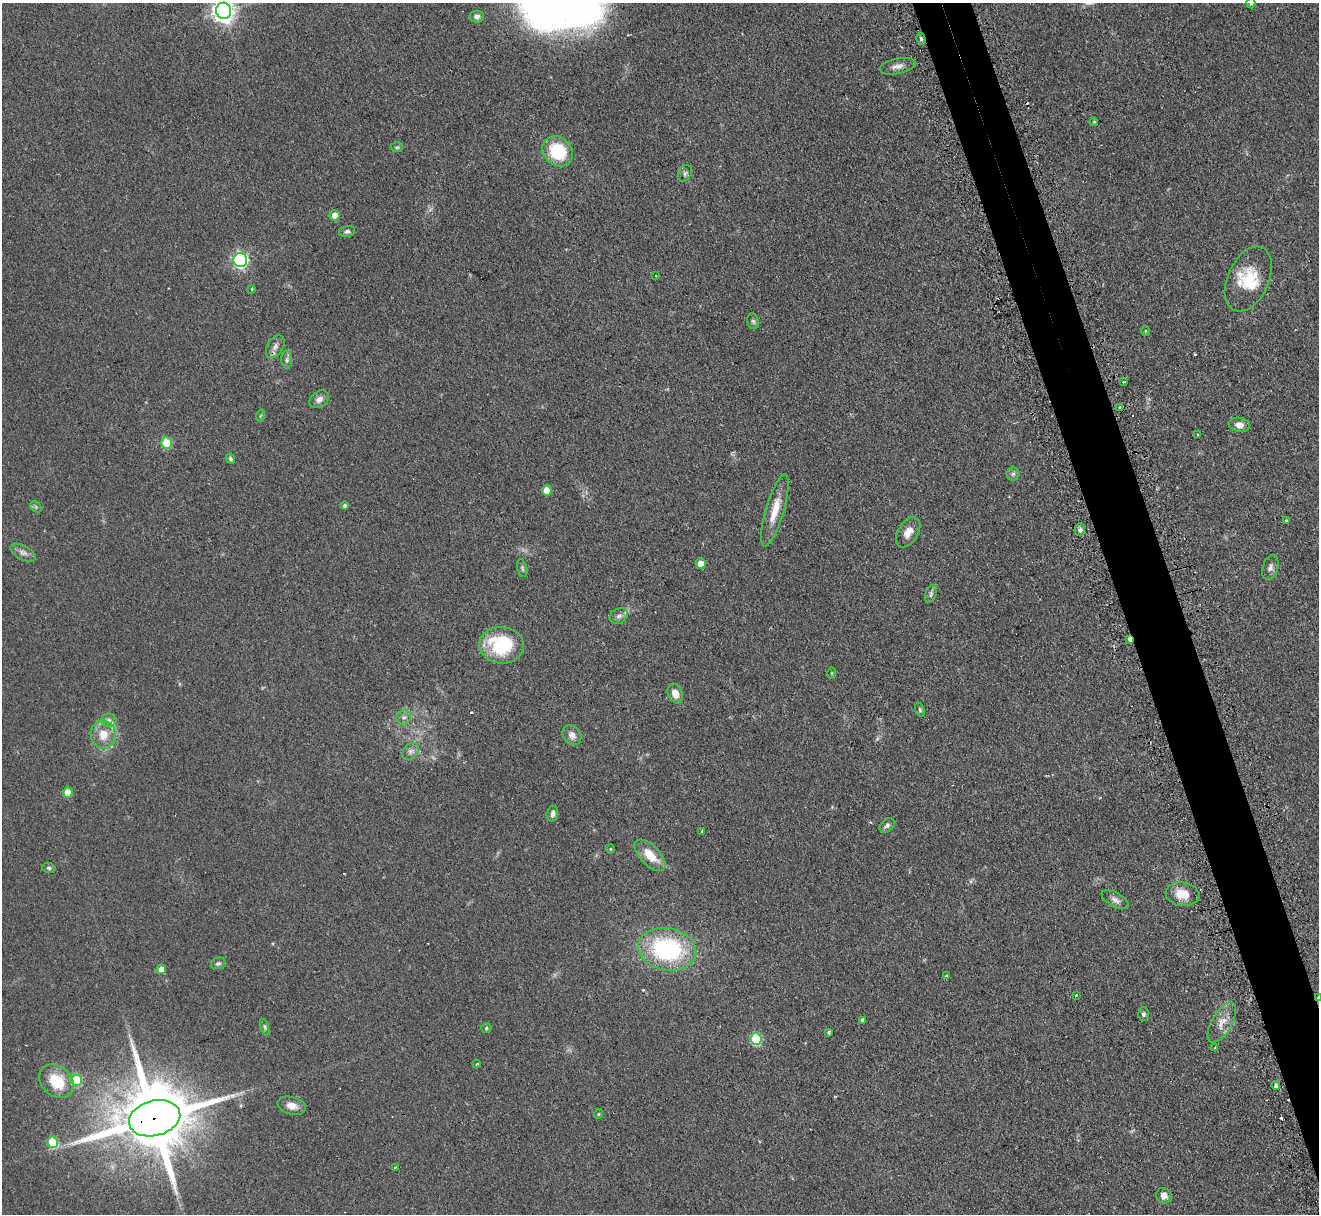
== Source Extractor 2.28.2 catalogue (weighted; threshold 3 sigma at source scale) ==
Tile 6 of 4 x 4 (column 2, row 2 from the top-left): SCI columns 1354-2670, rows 2597-3808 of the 5340 x 5316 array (HDU 1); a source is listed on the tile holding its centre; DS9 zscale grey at full resolution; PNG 1321 x 1216 px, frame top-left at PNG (2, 3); each listed source drawn as its Kron ellipse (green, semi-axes under 4 px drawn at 4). Shown black and unused: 4% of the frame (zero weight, under 2 of 3 exposures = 4% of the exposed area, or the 3 px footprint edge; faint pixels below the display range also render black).
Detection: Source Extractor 2.28.2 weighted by HDU 2 'WHT'; one run over the whole footprint, this tile lists its part. Background 0.0738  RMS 0.0062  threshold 0.0277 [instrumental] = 3 sigma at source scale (4.5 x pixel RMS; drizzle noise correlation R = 1.50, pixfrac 1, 0.05/0.05 arcsec/px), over >= 5 px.
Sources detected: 92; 1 inside a brighter object's white glare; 6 cosmic-ray / hot-pixel residue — neither listed nor drawn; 1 inside a brighter listed object's ellipse — not listed separately; the other 84 listed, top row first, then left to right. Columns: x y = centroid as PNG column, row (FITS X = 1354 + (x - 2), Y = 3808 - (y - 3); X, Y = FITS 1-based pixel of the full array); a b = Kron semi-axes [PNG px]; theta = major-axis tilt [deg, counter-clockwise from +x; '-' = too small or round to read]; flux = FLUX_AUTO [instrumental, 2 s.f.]
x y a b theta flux
1251 3 5 4 - 0.89
224 11 8 7 - 410
477 17 7 6 - 2.1
921 39 6 4 -74 1.1
898 66 18 7 12 3.7
1094 122 4 3 - 0.59
397 147 6 5 - 0.98
558 151 16 14 -43 31
685 173 9 6 57 1.6
335 215 5 5 - 7.2
347 231 8 5 11 1.6
240 260 7 7 - 120
656 276 2 2 - 0.54
1248 279 34 20 66 20
252 289 3 3 - 0.75
753 321 8 5 -73 1.3
1145 331 5 3 - 0.5
275 347 12 8 59 3.1
287 360 9 5 -85 1.6
1123 382 3 3 - 1.4
319 399 10 8 36 3.2
1120 407 3 3 - 0.99
260 416 6 4 70 0.71
1239 425 11 7 -8 4
1198 435 3 3 - 0.58
166 443 5 5 - 29
230 459 5 4 - 1.3
1013 474 6 6 - 1.5
547 490 5 5 - 10
345 505 4 4 - 1.3
36 507 6 5 - 1
775 510 37 9 74 11
1287 521 3 3 - 1.6
1080 530 6 5 - 1.7
908 532 17 10 58 6.1
23 553 14 7 -29 2.8
701 563 5 5 - 8.2
1270 567 13 7 72 2.7
522 568 9 5 -77 1.1
931 594 9 5 69 1.6
619 616 9 7 31 2.6
1129 639 4 2 - 6.3
501 645 22 18 -5 38
832 673 6 4 90 0.55
675 694 10 7 -69 5.5
920 710 7 4 -72 1
404 717 7 6 - 2.1
109 720 8 6 0 2.1
103 735 14 12 -88 9.8
572 735 10 8 -52 3.7
410 751 9 7 51 2.5
68 793 5 5 - 9.6
552 814 8 5 75 2.2
887 825 8 6 42 1.8
702 832 3 3 - 1.2
610 849 5 3 - 0.47
650 855 20 9 -46 12
49 868 7 5 -14 1.2
1182 894 17 12 -8 11
1115 900 15 7 -29 2.9
667 949 29 21 -11 73
218 963 7 5 17 1.4
161 969 5 4 - 6.1
946 976 3 2 - 0.69
1076 995 3 3 - 0.92
1318 998 4 3 - 1.9
1143 1014 6 5 - 1.4
862 1020 4 3 - 1.9
1222 1022 22 10 60 7.2
265 1027 8 4 -72 1.1
486 1028 5 5 - 0.84
829 1032 4 3 - 1.2
756 1039 6 5 - 47
1215 1047 3 2 - 0.92
476 1064 4 2 - 0.51
76 1080 5 5 - 25
56 1081 19 14 -42 19
1276 1086 4 3 - 2.6
292 1106 14 8 -15 5
598 1114 5 3 - 0.53
155 1118 26 17 15 7500
53 1142 6 5 - 26
395 1167 3 2 - 0.86
1164 1196 8 7 - 3.6
Overlapping masked pixels (flux is a lower limit): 4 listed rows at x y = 921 39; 1129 639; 1318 998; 155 1118
Isophote crosses this tile's border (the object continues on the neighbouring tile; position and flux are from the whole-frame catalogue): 3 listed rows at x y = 1251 3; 224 11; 1318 998